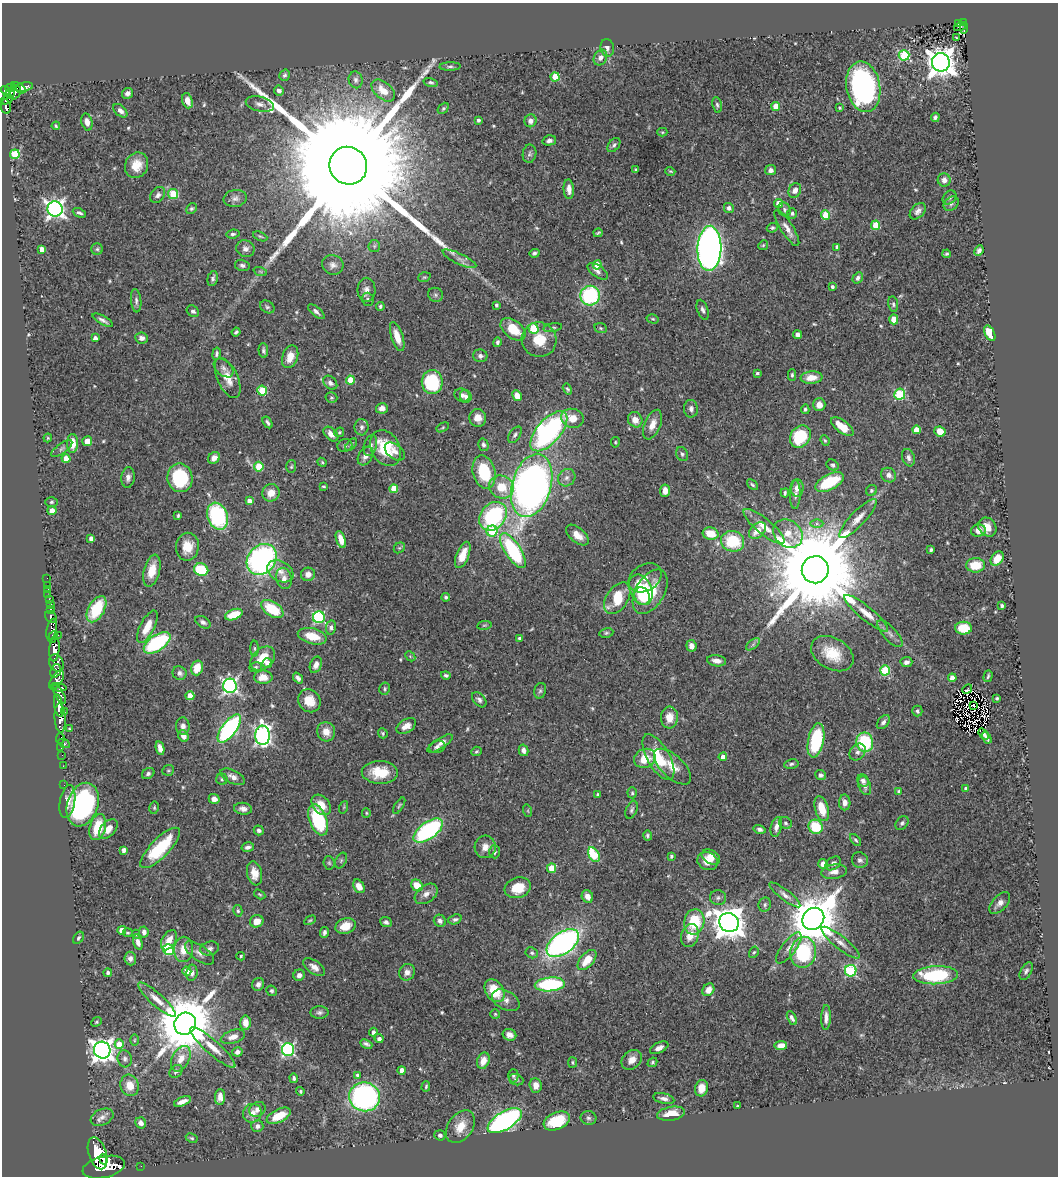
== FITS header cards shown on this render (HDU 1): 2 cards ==
NAXIS1  =                 1056
NAXIS2  =                 1174

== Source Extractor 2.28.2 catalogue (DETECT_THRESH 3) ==
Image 1056 x 1174 px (HDU 1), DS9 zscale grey, 1 PNG px = 1 image px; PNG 1060 x 1178 px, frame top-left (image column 1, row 1174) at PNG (2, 3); each listed source drawn as its Kron ellipse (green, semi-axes under 4 px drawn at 4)
Background 0.697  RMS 0.023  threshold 0.0676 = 3 sigma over >= 5 px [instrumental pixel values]
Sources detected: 546; of the 546, the 500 brightest by FLUX_AUTO listed and drawn (46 fainter detections omitted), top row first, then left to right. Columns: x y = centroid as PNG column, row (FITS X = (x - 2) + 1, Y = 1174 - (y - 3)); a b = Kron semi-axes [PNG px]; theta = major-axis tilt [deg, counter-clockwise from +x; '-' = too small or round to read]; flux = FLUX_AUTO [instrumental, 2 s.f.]
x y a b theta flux
958 23 3 2 - 15
963 23 4 3 - 34
960 27 6 3 17 22
964 28 6 2 84 9.1
956 38 3 3 - 2.7
607 48 9 6 -79 4.9
904 55 5 5 - 140
600 58 8 6 62 7.2
941 62 9 9 - 2300
450 66 10 4 2 3.6
284 75 6 5 - 3.4
555 77 4 4 - 48
356 80 8 7 - 5.7
431 82 7 4 -16 3.1
24 87 9 4 11 80
863 87 25 17 -79 330
11 88 5 4 - 190
19 88 8 4 -33 49
279 90 5 5 - 7.6
383 90 13 8 -41 22
6 91 5 4 - 260
10 93 5 4 - 130
15 93 7 5 56 160
127 93 6 5 - 6.2
7 100 6 3 26 67
187 101 8 5 -71 14
260 104 14 7 -14 8.1
717 105 8 5 -80 3.3
776 106 4 4 - 19
6 107 7 4 -81 130
443 108 6 4 49 2.6
839 108 4 3 - 2.1
120 111 8 5 -43 6.7
935 117 4 4 - 3.8
478 120 3 3 - 3.8
530 121 6 6 - 7.1
87 122 8 5 -75 8.8
56 126 4 3 - 2
662 132 5 4 - 1.9
549 140 7 5 16 5.6
614 145 8 5 51 4
15 154 5 4 - 75
530 154 9 6 81 3.9
137 165 13 11 61 24
348 166 19 18 - 130000
636 170 3 3 - 2
771 170 5 5 - 5.8
670 171 5 3 - 1.9
944 180 6 6 - 9.3
569 189 10 5 -86 11
795 190 7 6 - 8.9
173 194 5 4 - 77
158 195 9 6 52 5.3
950 197 8 6 45 3.9
235 198 11 8 9 7.5
779 203 4 4 - 23
951 204 8 6 42 4.5
729 208 5 5 - 5
55 209 7 7 - 680
191 209 6 5 - 2.9
784 209 7 6 - 3.8
918 211 9 6 46 6.7
79 213 7 4 -24 3.8
792 213 5 5 - 3.1
826 215 4 4 - 51
876 225 5 4 - 45
772 228 5 4 - 2.7
787 228 21 6 -58 12
598 233 5 2 - 2
233 234 7 4 6 3.5
260 236 7 4 -23 2.2
763 245 5 4 - 2.1
374 246 6 5 - 2.8
837 247 4 4 - 7.2
709 248 22 12 88 1100
42 249 4 4 - 11
97 249 5 5 - 2.9
245 249 9 8 - 7
979 250 6 4 66 4.6
534 253 5 4 - 3.2
947 254 4 3 - 2.4
459 259 18 5 -26 9.2
242 265 7 5 -13 4.6
333 265 11 9 -22 8.5
597 265 4 4 - 31
260 271 7 4 -19 2.6
598 271 12 6 -35 6
424 277 6 4 19 2.2
213 278 8 5 76 4.1
858 278 6 4 57 4.3
832 287 3 3 - 3.7
366 290 12 9 -89 9.7
435 295 7 7 - 3.5
590 296 10 9 - 140
368 299 7 6 - 3.8
136 301 12 5 -85 5.3
893 304 8 5 -80 3.5
497 305 4 3 - 3.8
380 306 4 3 - 2.2
267 307 8 5 -32 3.5
703 310 10 5 -71 4.9
193 311 6 5 - 4.4
316 312 10 4 -41 5.4
653 319 6 4 -15 2.1
894 319 5 4 - 23
103 320 11 4 -29 5.6
553 328 9 4 10 2.8
601 328 6 5 - 2.3
513 329 14 8 -37 37
533 329 5 5 - 46
236 332 4 3 - 2.8
990 333 8 4 -64 31
798 335 4 4 - 6.7
397 337 15 6 -72 20
95 338 4 4 - 6.1
141 338 6 5 - 6.1
539 340 17 17 - 34
497 342 5 4 - 3.1
263 350 7 5 -87 4
216 354 6 4 80 3.4
480 356 7 6 - 5.4
290 357 12 7 72 19
223 368 11 7 -42 6
757 373 3 3 - 2.8
792 375 6 4 -89 2.6
812 377 11 6 5 20
228 378 21 10 -65 22
350 380 4 4 - 37
432 382 12 10 89 100
330 383 8 6 -46 5.9
567 389 6 4 -59 2.3
262 391 5 4 - 70
900 394 5 5 - 120
462 395 8 6 -27 5.5
466 396 6 6 - 4.7
517 396 6 4 -62 13
331 398 6 5 - 2.6
819 405 6 6 - 11
382 408 6 5 - 9.9
691 409 9 7 -83 5.8
805 409 5 4 - 2.7
478 418 9 8 - 14
572 418 11 9 -14 19
635 420 8 7 - 13
267 422 6 3 -57 3.6
652 425 15 8 68 15
361 427 8 7 - 5.8
443 427 6 4 31 1.9
842 427 13 6 -36 39
916 430 4 4 - 19
549 431 24 12 49 360
940 431 6 5 - 20
339 432 5 4 - 2.1
331 434 9 5 -45 10
515 435 9 5 56 4.4
800 437 12 9 53 72
48 438 4 4 - 1.9
825 440 5 4 - 2
87 441 5 4 - 14
615 442 5 4 - 2
72 443 9 5 -90 22
351 445 7 4 51 2.7
370 445 11 6 72 5.9
483 445 6 5 - 4.2
345 446 7 6 - 4.2
62 448 12 5 36 4.8
386 448 19 14 -60 63
395 452 11 7 -38 8.5
682 454 7 5 -64 3.3
365 456 10 7 59 8
214 458 6 5 - 10
908 458 9 6 -72 5.8
66 459 4 4 - 22
322 462 5 4 - 1.9
833 465 6 5 - 3.2
259 467 5 4 - 46
291 467 6 5 - 2.3
484 472 17 11 -76 72
889 475 8 7 - 8.9
128 477 10 6 84 7
180 478 14 12 -79 96
567 478 9 8 - 7.6
830 482 16 7 26 73
532 485 32 19 74 900
752 485 6 4 -44 2.5
323 486 4 3 - 2
501 487 12 11 - 32
797 488 8 6 87 9.4
394 489 4 4 - 32
871 490 6 5 - 3.2
665 491 6 5 - 12
271 493 9 8 - 15
785 493 4 3 - 2.4
795 495 14 5 88 5.7
249 501 4 4 - 11
51 502 6 5 - 2.7
52 511 4 4 - 19
178 516 4 3 - 2.5
217 516 14 10 -69 150
493 516 16 12 50 170
858 519 26 7 46 18
817 524 6 4 -1 3.3
764 526 26 7 -39 21
987 527 10 8 -51 16
492 531 5 5 - 85
757 531 10 6 44 17
978 531 7 6 - 10
711 534 8 6 -14 31
788 534 16 13 -38 25
577 535 13 7 -40 16
91 538 4 4 - 7.8
341 539 9 4 -71 16
733 541 12 10 -15 65
187 547 14 11 81 24
399 548 6 4 42 2.3
931 550 4 3 - 3.1
513 551 20 8 -57 150
463 555 14 6 69 23
262 559 17 13 51 350
997 559 8 5 54 23
975 565 9 7 2 35
201 570 7 6 - 72
815 570 13 13 - 45000
152 571 16 8 76 26
280 571 14 9 -32 14
308 574 7 6 - 8.9
47 578 2 2 - 5
284 578 10 8 -78 9.3
645 578 18 13 32 24
47 585 2 2 - 2.9
48 589 3 2 - 11
641 590 16 11 -66 49
650 592 24 14 60 58
48 595 2 2 - 3
642 596 9 7 -66 40
446 597 4 4 - 2.9
617 598 17 10 58 55
49 600 3 3 - 6
51 604 2 2 - 2.7
1002 605 4 3 - 3.2
50 609 3 3 - 39
96 609 14 8 60 70
272 609 12 7 -34 56
866 613 27 7 -39 22
234 615 9 5 20 34
51 617 6 5 - 130
319 617 6 6 - 170
203 622 8 5 -32 4.9
484 625 7 3 8 1.9
147 627 18 7 63 26
331 627 7 5 80 4.5
963 628 8 6 -1 42
52 629 10 5 76 350
606 633 7 4 10 2.6
890 633 17 6 -48 8.4
58 635 2 2 - 3.7
312 636 15 7 -14 30
53 637 6 3 68 310
519 638 3 3 - 3
157 643 15 7 34 160
753 644 8 4 38 3.8
691 646 6 5 - 9.7
255 648 8 4 -89 3.2
54 649 12 5 84 1100
832 654 23 15 -30 44
410 656 6 4 -45 2.1
263 658 14 10 44 31
717 661 10 5 -8 10
906 662 6 5 - 6.1
56 663 9 7 -63 490
267 663 5 4 - 6.9
316 665 8 5 68 8.3
256 667 6 4 17 2.6
197 668 7 5 74 27
885 670 5 5 - 93
56 671 7 5 70 310
180 673 7 6 - 5.5
446 675 5 4 - 3
988 676 6 3 73 2.3
263 677 9 6 1 16
298 678 6 4 -49 5.1
952 678 4 4 - 13
57 680 10 5 56 350
230 686 7 7 - 390
59 687 7 3 -5 220
385 689 6 5 - 2.6
967 689 5 3 - 7.4
540 691 8 6 73 3.6
59 694 11 4 -59 230
190 696 4 4 - 22
997 698 3 3 - 2.3
479 700 9 5 -48 4.8
309 701 12 10 -48 23
58 705 12 4 -80 810
973 705 2 2 - 2.2
64 711 3 2 - 5.9
917 711 5 5 - 3.7
669 717 11 8 86 20
60 718 14 5 -87 890
883 722 8 5 51 4.8
183 726 9 6 -87 7.9
406 726 11 6 32 12
69 729 3 3 - 2
229 729 17 7 53 250
326 732 9 9 - 16
383 733 5 4 - 2.5
984 734 6 3 -49 2
263 735 10 7 90 510
183 736 6 5 - 11
60 738 5 3 - 15
987 738 6 4 -60 4.7
816 740 17 8 79 120
865 742 10 8 -80 100
64 743 6 3 -27 52
440 743 15 5 32 8.2
437 747 8 6 19 5.3
61 748 2 2 - 8.8
160 748 7 4 -78 10
523 750 6 5 - 7
476 751 5 4 - 2.3
858 752 9 7 48 6
62 755 2 2 - 6.4
658 757 25 11 -61 53
723 757 4 4 - 9.3
645 758 11 9 23 27
791 764 7 4 11 3.3
63 766 2 2 - 3.5
672 767 23 11 -43 22
168 770 6 5 - 2.2
380 772 18 11 -1 39
148 774 6 5 - 4
821 775 5 5 - 4.5
233 777 13 6 -26 8.6
222 779 5 5 - 2.8
863 781 6 5 - 5.7
64 785 2 2 - 2.1
865 786 9 6 -69 6.1
966 788 4 4 - 2.9
899 791 3 3 - 4.1
632 793 5 4 - 2.4
598 794 4 3 - 2
214 799 5 5 - 7.6
67 802 16 7 81 15
845 802 8 5 -88 11
83 805 22 15 71 230
321 805 11 8 -49 21
399 806 9 3 58 2.3
344 807 6 4 71 2
154 808 6 5 - 2.5
243 809 9 6 -7 7
822 809 13 6 -73 32
631 810 9 5 67 3.9
528 811 6 4 -72 1.9
366 813 5 4 - 1.9
318 820 16 8 -69 120
785 823 7 5 -33 3.6
902 823 8 6 46 3.9
98 827 13 8 74 46
776 827 10 5 76 7
816 827 7 7 - 57
108 829 11 7 48 15
760 829 6 4 -14 4.9
259 830 5 4 - 4.7
428 831 17 8 36 230
648 836 5 4 - 2.9
855 840 7 4 -48 2.3
248 847 6 4 15 4.9
485 847 11 10 - 12
160 848 27 9 46 83
124 850 4 4 - 5.9
494 852 6 5 - 3.8
594 855 8 5 -59 71
671 856 4 3 - 3.2
711 857 10 6 -30 14
341 860 8 5 64 3.1
860 860 8 7 - 5.9
707 861 10 9 - 19
329 863 6 5 - 2.5
833 863 8 6 36 5.7
823 864 5 4 - 7
552 868 5 4 - 40
834 872 13 7 8 9.9
254 873 12 7 -79 15
417 885 6 5 - 32
359 886 7 5 -59 12
518 888 13 10 19 34
260 894 6 4 -33 2
426 894 13 8 37 10
785 895 19 5 -38 8.1
587 896 6 5 - 11
718 898 8 7 - 4.7
1000 903 13 7 47 10
765 905 7 6 - 3.7
238 911 6 4 -76 2.7
455 919 7 4 21 3.4
813 919 12 10 49 7800
310 920 6 4 28 2.1
257 921 7 6 - 16
440 921 6 5 - 4.7
386 922 6 5 - 4.3
694 922 13 10 80 61
729 923 10 9 - 2900
345 926 10 7 21 22
122 930 4 4 - 18
144 932 5 4 - 6
128 933 5 4 - 2.4
324 933 5 3 - 3.7
136 934 4 4 - 2.1
690 936 12 8 74 18
78 938 6 4 58 2.7
169 940 11 6 60 20
138 942 8 4 -74 7.7
563 943 19 10 36 580
840 943 24 6 -39 13
210 948 9 6 16 5.6
789 948 19 7 52 11
184 949 12 9 88 20
169 950 5 5 - 130
754 952 6 4 59 2.2
803 952 15 13 79 110
199 953 17 7 -35 9.6
532 953 6 5 - 3.3
241 956 4 4 - 2
130 958 7 6 - 6
587 960 12 7 50 28
314 967 12 6 -34 9.3
187 971 5 4 - 15
851 971 6 5 - 150
1026 971 10 5 61 4
407 972 8 7 - 8.4
108 973 4 4 - 3.1
192 973 8 5 81 6.9
299 975 6 5 - 5.8
936 975 22 9 3 120
258 984 6 6 - 5.6
550 984 15 7 5 150
708 990 7 5 54 14
272 991 5 5 - 2.5
495 991 12 9 -57 48
157 999 25 6 -42 16
506 1000 15 9 -28 9.9
319 1012 9 6 1 4.8
495 1014 5 5 - 2.2
792 1018 7 3 -61 4.7
826 1018 12 5 88 8.2
97 1022 5 4 - 1.9
245 1023 7 5 -85 13
185 1024 11 10 - 13000
373 1032 4 3 - 5.6
509 1035 7 5 -21 7.8
233 1037 12 6 17 12
379 1039 4 4 - 6.6
134 1040 6 4 89 1.9
119 1044 5 4 - 28
366 1044 6 3 -25 4
781 1045 6 4 8 11
213 1047 29 7 -42 21
659 1048 10 5 26 8.6
102 1050 8 8 - 1200
288 1050 6 6 - 260
237 1052 5 4 - 5.6
125 1059 9 7 -75 5.1
181 1059 14 8 61 18
632 1060 11 8 44 14
483 1061 8 6 69 14
572 1062 5 4 - 2.1
652 1062 5 4 - 2.4
402 1070 4 4 - 12
176 1071 7 5 43 4.4
357 1075 4 3 - 2.7
513 1076 6 5 - 2.4
294 1078 5 3 - 2.7
516 1080 7 5 -20 3
130 1085 11 9 -72 21
536 1085 7 6 - 12
426 1086 5 3 - 2
701 1088 8 6 76 20
300 1091 4 4 - 2.3
220 1097 8 5 88 9.5
364 1097 15 14 - 350
664 1099 11 5 -12 7.2
182 1101 9 4 21 9.3
737 1106 3 3 - 2
257 1109 8 7 - 6.7
252 1113 10 9 - 12
671 1114 14 7 10 27
279 1116 13 6 26 31
102 1117 12 8 23 8.6
588 1118 8 7 - 4.6
505 1121 19 9 31 390
557 1121 13 8 22 60
141 1123 6 5 - 6.3
257 1126 6 6 - 6.3
460 1127 18 12 54 25
440 1135 5 5 - 3.5
192 1138 6 4 -27 2.4
97 1153 16 8 -72 1800
103 1159 5 3 - 380
141 1166 2 2 - 2.4
104 1167 21 10 13 2500
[46 fainter detections neither listed nor drawn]